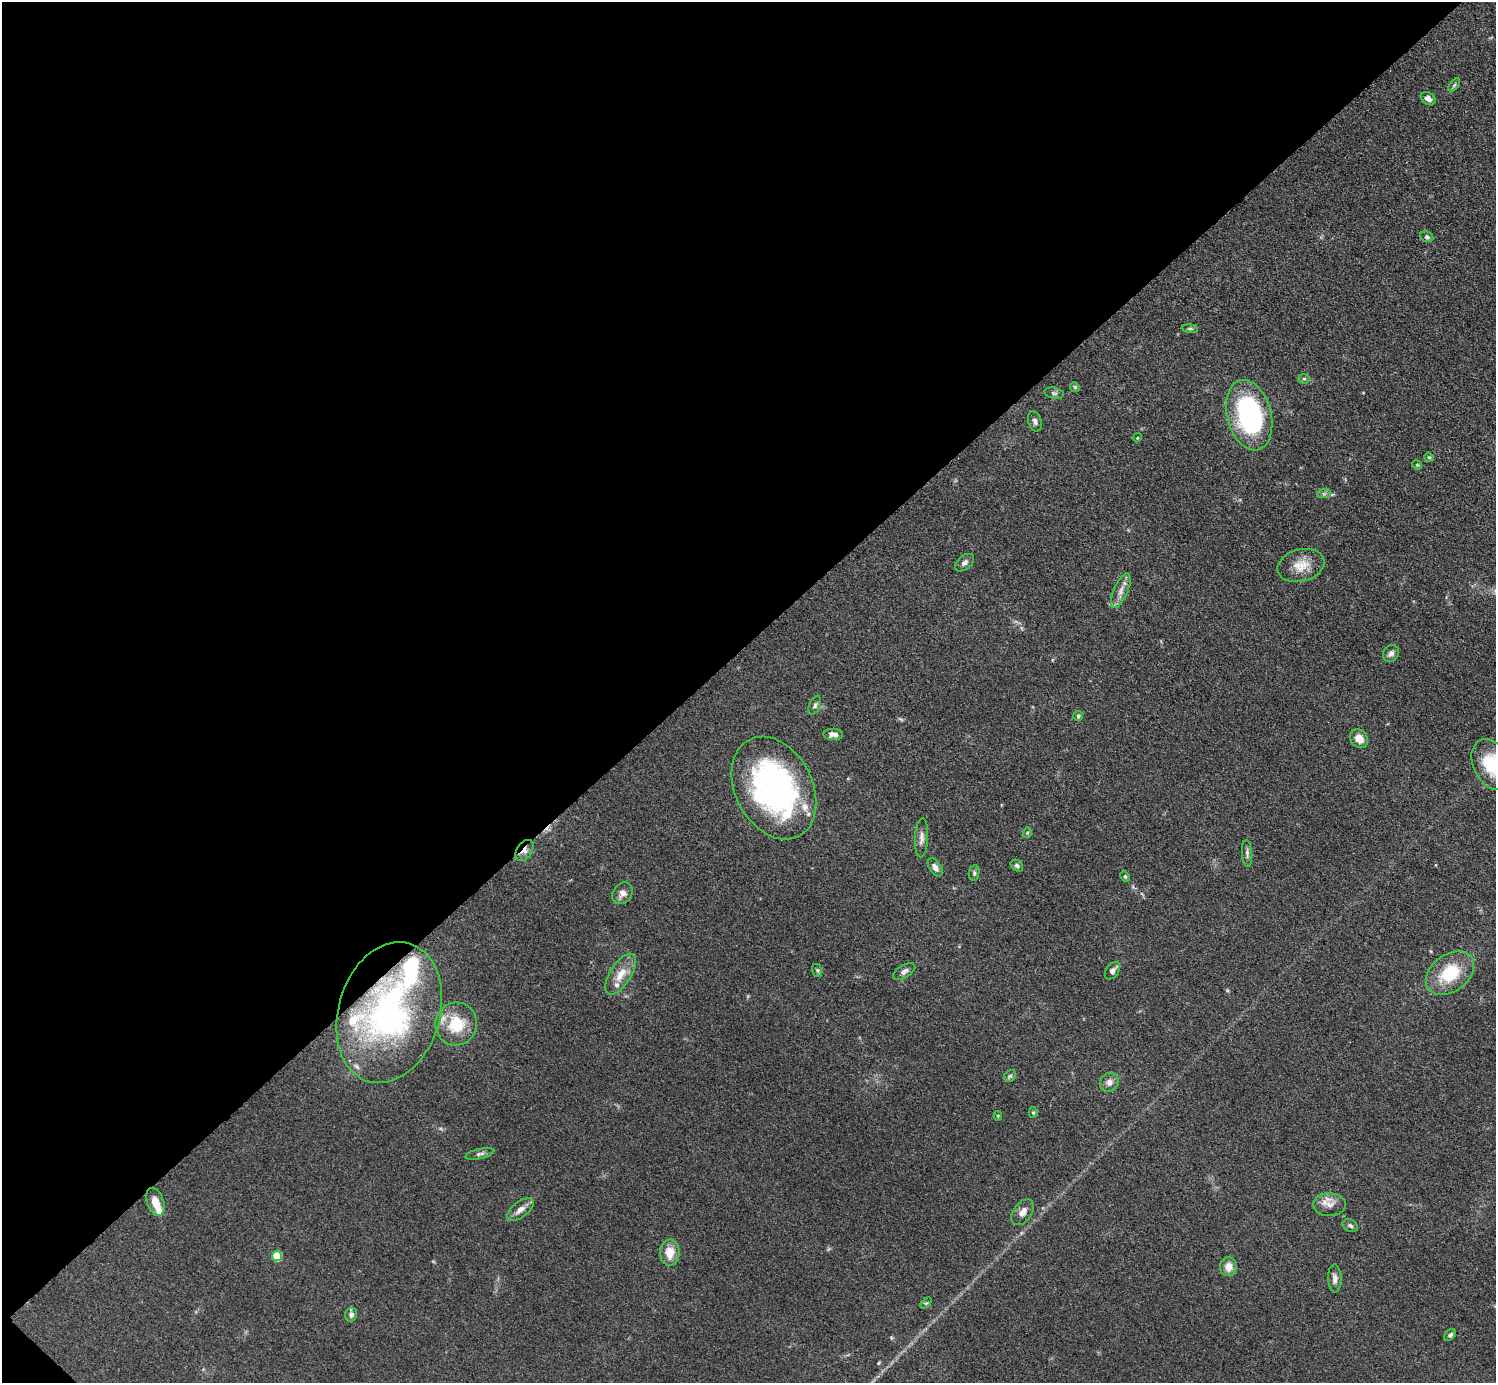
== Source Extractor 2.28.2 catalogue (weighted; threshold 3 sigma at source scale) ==
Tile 5 of 4 x 4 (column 1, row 2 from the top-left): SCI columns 10-1503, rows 2926-4306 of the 5993 x 5993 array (HDU 1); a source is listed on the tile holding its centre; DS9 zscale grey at full resolution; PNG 1498 x 1385 px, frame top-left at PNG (2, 2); each listed source drawn as its Kron ellipse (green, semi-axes under 4 px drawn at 4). Shown black and unused: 47% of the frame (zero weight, under 3 of 4 exposures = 1% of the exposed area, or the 3 px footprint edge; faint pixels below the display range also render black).
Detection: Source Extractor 2.28.2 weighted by HDU 2 'WHT'; one run over the whole footprint, this tile lists its part. Background 0.0995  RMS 0.0065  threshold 0.0292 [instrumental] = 3 sigma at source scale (4.5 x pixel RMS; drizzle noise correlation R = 1.50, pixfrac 1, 0.05/0.05 arcsec/px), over >= 5 px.
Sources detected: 62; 6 inside a brighter listed object's ellipse — not listed separately; the other 56 listed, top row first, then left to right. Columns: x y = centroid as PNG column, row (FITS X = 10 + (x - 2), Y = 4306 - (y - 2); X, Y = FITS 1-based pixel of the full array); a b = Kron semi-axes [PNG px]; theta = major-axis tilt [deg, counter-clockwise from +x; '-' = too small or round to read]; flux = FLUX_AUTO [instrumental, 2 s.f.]
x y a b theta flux
1454 85 7 4 53 1.2
1428 99 8 6 -37 3
1427 237 7 5 -27 1.4
1190 329 8 4 -8 1.2
1304 379 5 5 - 1.1
1075 387 5 4 - 0.8
1054 393 10 5 -13 1.6
1249 415 36 22 -75 110
1035 421 10 6 -73 2.1
1137 438 4 3 - 0.54
1429 457 5 4 - 0.8
1417 465 5 4 - 0.71
1324 494 7 4 1 1.3
965 563 11 6 39 2.4
1301 565 24 16 14 12
1121 591 18 7 66 5
1391 653 9 7 55 2.9
815 705 10 5 67 1.7
1078 716 5 4 - 1.4
833 734 10 6 -1 3.8
1359 739 10 8 -52 6.9
1492 764 27 18 -63 30
774 788 54 38 -63 180
1027 833 5 3 - 0.84
921 838 19 6 87 3.8
524 850 11 7 55 4.6
1247 853 13 5 -86 2
1017 866 7 5 -40 1.5
935 867 10 6 -57 3.2
974 873 8 5 82 1.4
1125 876 5 4 - 0.91
622 893 12 9 53 4.3
817 970 6 5 - 1.1
904 971 12 6 31 2.8
1113 971 10 6 53 3.1
1450 973 27 18 37 30
621 974 23 10 57 10
389 1013 72 51 73 180
456 1024 21 20 - 23
1010 1076 6 5 - 1.1
1109 1082 10 9 - 4.2
1033 1113 5 4 - 0.84
998 1116 4 4 - 0.69
480 1154 15 5 13 2.1
155 1202 14 8 -71 8
1330 1205 16 11 -2 6.5
520 1210 16 7 37 4.7
1022 1212 15 9 54 4.7
1350 1225 8 6 -24 1.7
670 1253 13 10 89 9.9
277 1256 5 5 - 21
1228 1267 9 8 - 6.2
1335 1278 14 7 -88 3.3
926 1303 6 4 43 0.9
351 1315 7 6 - 2.7
1450 1335 7 4 45 1.6
Overlapping masked pixels (flux is a lower limit): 2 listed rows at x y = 524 850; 389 1013
Isophote crosses this tile's border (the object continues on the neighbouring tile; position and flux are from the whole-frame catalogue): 1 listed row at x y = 1492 764